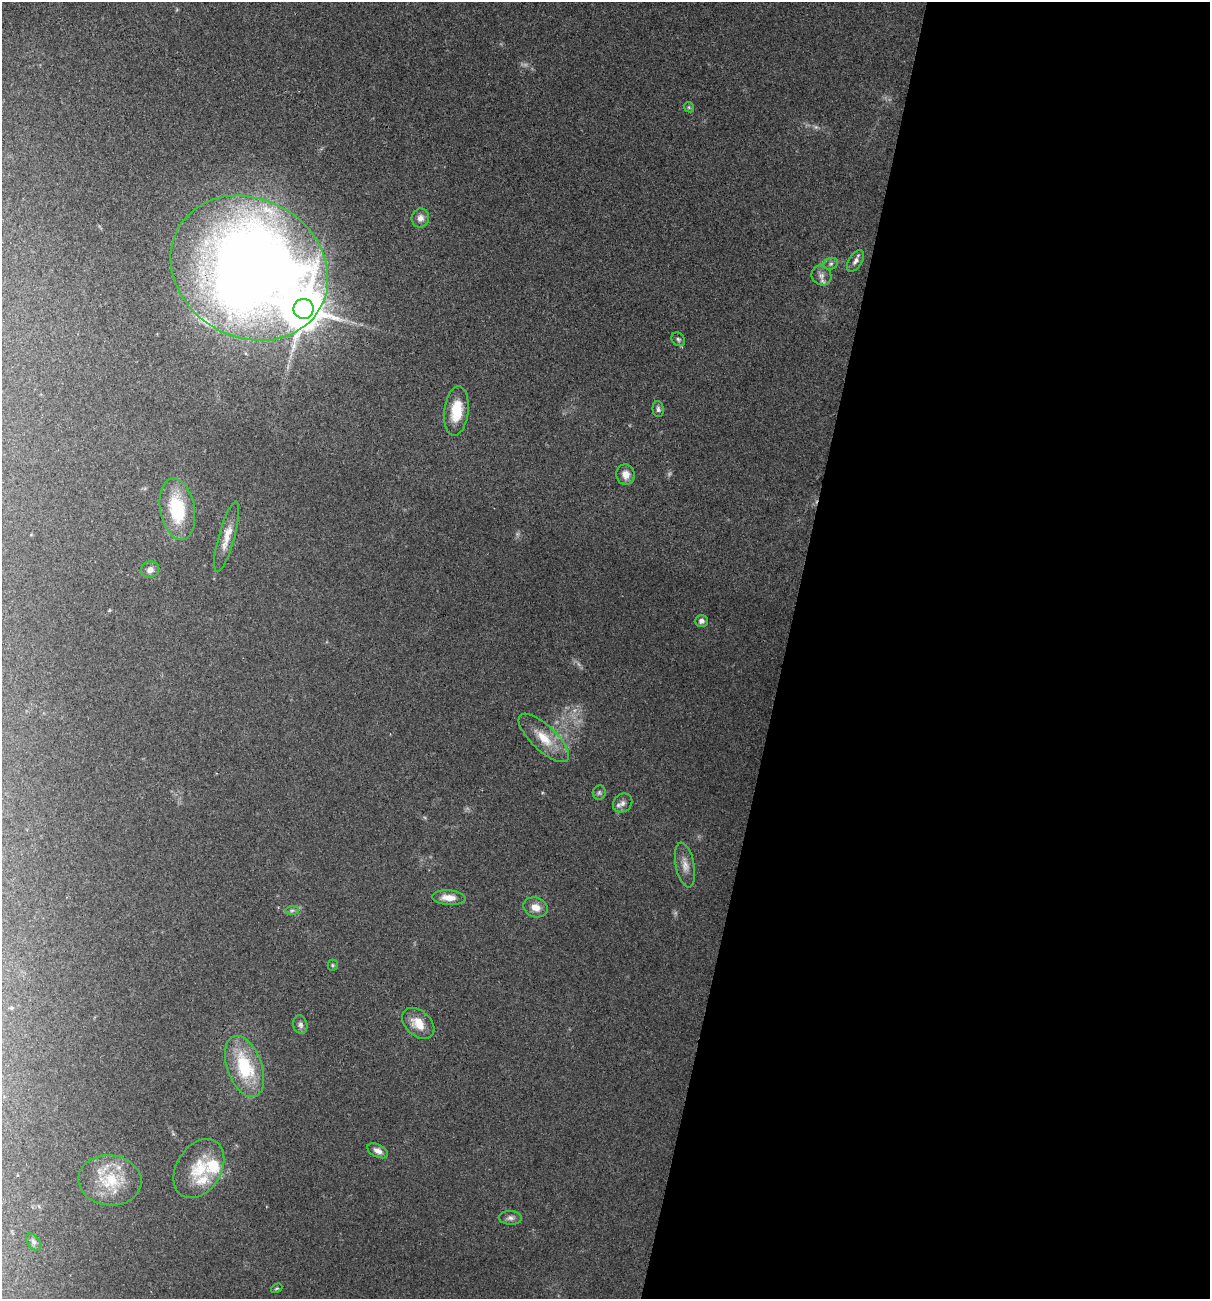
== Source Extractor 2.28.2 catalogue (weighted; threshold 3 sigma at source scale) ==
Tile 12 of 4 x 4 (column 4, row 3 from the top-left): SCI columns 3748-4955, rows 1298-2594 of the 5204 x 5188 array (HDU 1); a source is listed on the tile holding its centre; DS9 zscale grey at full resolution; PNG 1212 x 1301 px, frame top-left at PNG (2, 2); each listed source drawn as its Kron ellipse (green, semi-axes under 4 px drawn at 4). Shown black and unused: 35% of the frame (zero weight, under 2 of 3 exposures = <1% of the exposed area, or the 3 px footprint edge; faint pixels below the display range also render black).
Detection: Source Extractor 2.28.2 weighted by HDU 2 'WHT'; one run over the whole footprint, this tile lists its part. Background 0.0979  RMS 0.0095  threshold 0.0429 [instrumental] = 3 sigma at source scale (4.5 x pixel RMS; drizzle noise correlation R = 1.50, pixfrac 1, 0.05/0.05 arcsec/px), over >= 5 px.
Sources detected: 38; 3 too faint to see at this stretch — neither listed nor drawn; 3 inside a brighter listed object's ellipse — not listed separately; the other 32 listed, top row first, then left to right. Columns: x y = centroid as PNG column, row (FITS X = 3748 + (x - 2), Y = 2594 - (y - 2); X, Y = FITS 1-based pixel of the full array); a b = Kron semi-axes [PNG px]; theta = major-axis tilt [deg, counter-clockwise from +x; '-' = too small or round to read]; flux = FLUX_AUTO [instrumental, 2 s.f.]
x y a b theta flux
689 107 5 4 - 1.2
420 218 9 8 - 6.1
855 261 12 6 57 4.2
831 264 7 5 22 2.2
249 268 82 69 -30 1400
821 276 10 9 - 5.1
304 309 10 10 - 3400
678 339 7 6 - 2
658 409 8 5 -85 2.7
456 411 25 12 83 25
626 475 10 9 - 7.4
177 509 31 17 -80 51
227 537 36 8 74 14
150 570 9 8 - 5.2
701 621 7 6 - 3.2
544 738 32 12 -44 23
599 793 7 6 - 2.1
623 803 10 8 41 4.7
685 865 23 9 -79 9
449 898 17 7 -4 10
536 907 12 9 -19 9.6
292 910 7 4 1 1.8
333 965 5 5 - 1.2
418 1023 18 12 -42 16
300 1025 9 7 -77 3.5
244 1066 32 17 -70 54
378 1151 11 6 -26 5.8
199 1169 32 22 58 35
110 1180 31 25 -6 45
510 1218 11 7 -2 3.7
33 1242 10 6 -54 2.8
277 1288 6 3 30 1.1